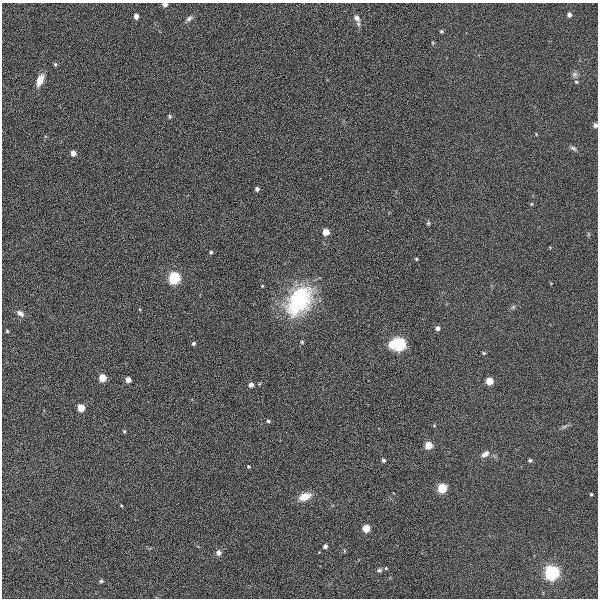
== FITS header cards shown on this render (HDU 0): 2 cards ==
NAXIS1  =                  596
NAXIS2  =                  596

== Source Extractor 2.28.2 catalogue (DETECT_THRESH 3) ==
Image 596 x 596 px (HDU 0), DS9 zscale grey, 1 PNG px = 1 image px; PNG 600 x 600 px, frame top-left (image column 1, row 596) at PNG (2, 3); no overlay
Background 2.71e-04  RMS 0.044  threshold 0.133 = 3 sigma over >= 5 px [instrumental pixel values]
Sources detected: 57; all 57 listed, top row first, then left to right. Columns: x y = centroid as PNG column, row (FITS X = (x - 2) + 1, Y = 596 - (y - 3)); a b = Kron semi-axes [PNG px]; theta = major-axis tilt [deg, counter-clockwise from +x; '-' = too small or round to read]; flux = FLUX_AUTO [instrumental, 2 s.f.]
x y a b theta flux
165 4 4 4 - 18
569 15 5 4 - 11
136 16 4 4 - 18
189 18 10 5 38 7.9
357 18 9 7 -50 16
441 31 5 4 - 4
433 43 6 3 -71 2.8
55 64 5 4 - 3.3
575 74 8 7 - 9.5
40 80 12 6 69 29
576 82 6 4 -22 4.4
169 116 4 4 - 4
595 125 6 5 - 7.3
536 134 4 3 - 2.2
573 148 10 6 -29 7.9
73 153 5 4 - 19
257 189 4 4 - 9.4
531 204 5 3 - 2.8
428 223 6 5 - 3.9
326 232 5 4 - 47
211 252 3 3 - 4.9
416 259 4 3 - 3.1
174 278 6 5 - 350
262 286 4 3 - 2
299 301 37 23 56 260
513 307 7 4 45 5.4
20 313 9 6 -33 15
437 328 5 5 - 11
7 331 4 4 - 3.6
302 342 5 4 - 3.4
193 343 4 4 - 5.2
392 344 6 5 - 52
399 344 6 6 - 540
483 353 5 4 - 3.5
102 378 5 5 - 61
128 380 4 4 - 21
489 381 5 5 - 60
251 385 4 4 - 13
81 408 5 5 - 70
268 421 4 4 - 5.3
564 426 11 4 11 7.5
124 431 5 4 - 3.6
428 445 5 5 - 63
485 454 12 7 31 18
383 460 5 5 - 6.7
530 460 6 5 - 5.8
248 467 4 3 - 3.2
442 488 5 5 - 130
591 494 4 3 - 3.8
305 496 12 8 22 41
366 528 5 5 - 58
325 546 4 4 - 9.5
218 553 7 6 - 10
386 568 4 4 - 3.1
379 570 7 5 2 5.8
552 572 6 6 - 710
101 581 6 5 - 4.7
At the frame edge (FLAGS 8, measured only in part): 2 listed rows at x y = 165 4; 595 125